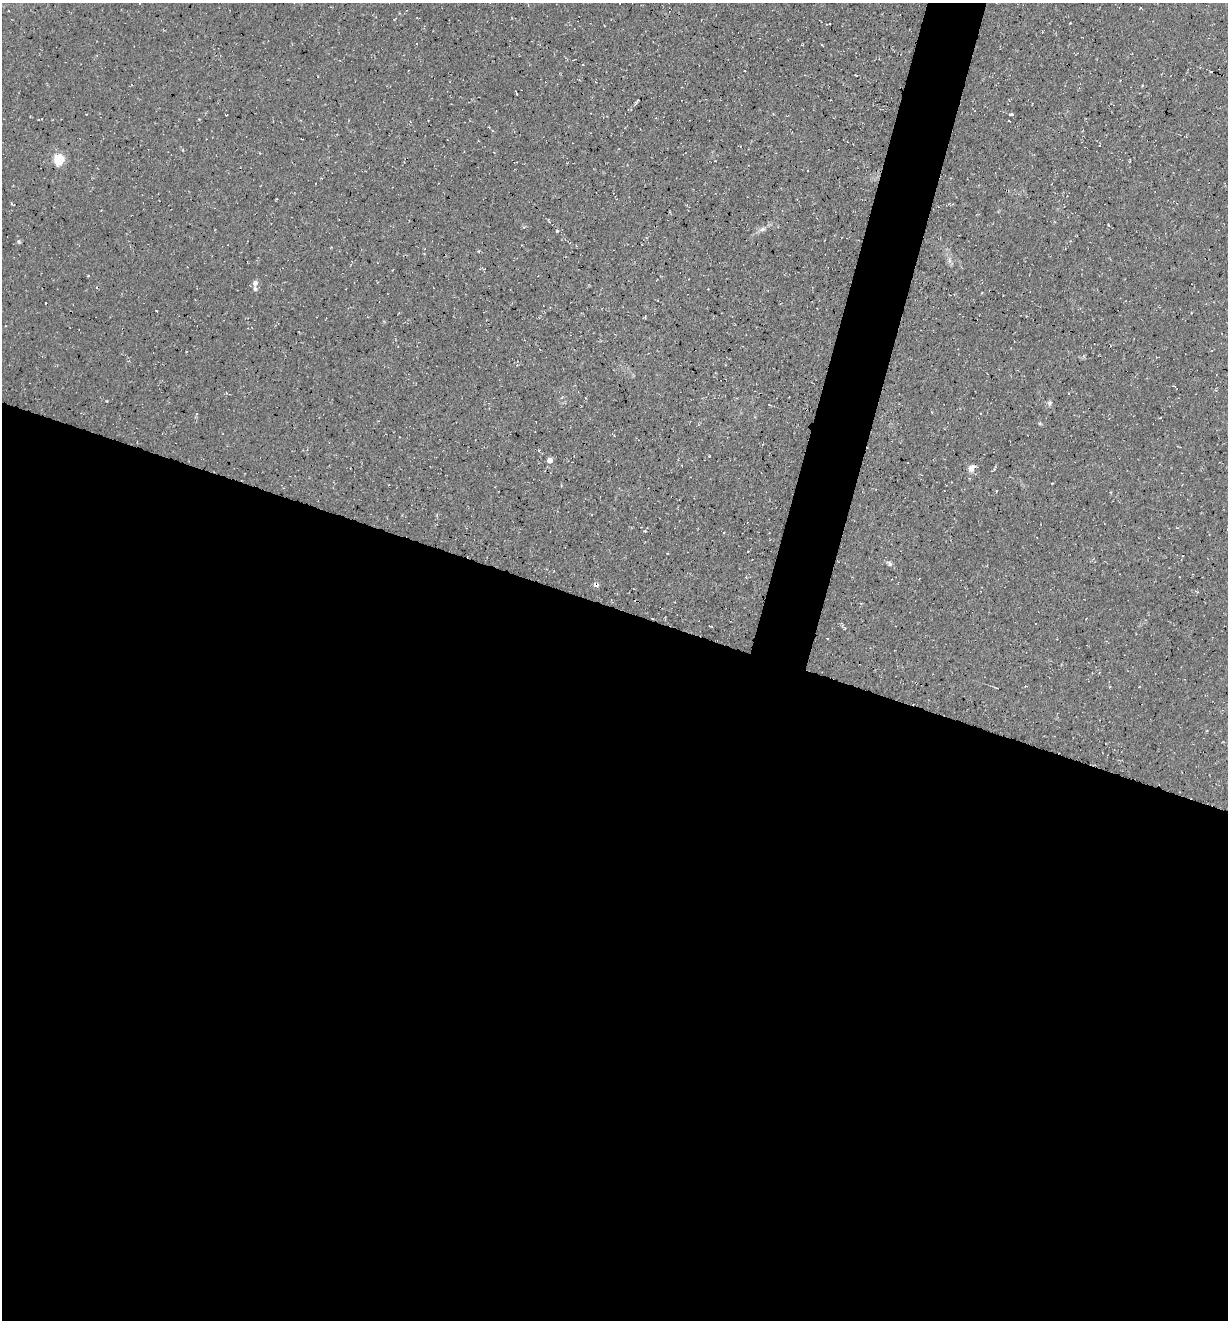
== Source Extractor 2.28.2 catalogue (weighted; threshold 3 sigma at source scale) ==
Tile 14 of 4 x 4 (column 2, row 4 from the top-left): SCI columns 1361-2586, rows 2-1319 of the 5290 x 5272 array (HDU 1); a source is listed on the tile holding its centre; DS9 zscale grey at full resolution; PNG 1230 x 1322 px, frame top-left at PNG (2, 3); no overlay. Shown black and unused: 57% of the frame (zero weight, under 3 of 4 exposures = <1% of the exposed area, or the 3 px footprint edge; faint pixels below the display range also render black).
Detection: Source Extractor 2.28.2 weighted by HDU 2 'WHT'; one run over the whole footprint, this tile lists its part. Background 0.0861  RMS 0.0059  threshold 0.0264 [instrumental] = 3 sigma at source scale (4.5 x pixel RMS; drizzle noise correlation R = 1.50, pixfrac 1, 0.05/0.05 arcsec/px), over >= 5 px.
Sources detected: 30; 7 cosmic-ray / hot-pixel residue — not listed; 1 inside a brighter listed object's ellipse — not listed separately; the other 22 listed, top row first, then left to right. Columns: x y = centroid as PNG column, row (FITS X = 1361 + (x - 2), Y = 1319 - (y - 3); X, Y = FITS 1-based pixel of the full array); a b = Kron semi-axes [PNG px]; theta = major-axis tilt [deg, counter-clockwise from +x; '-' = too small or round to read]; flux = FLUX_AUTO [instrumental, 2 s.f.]
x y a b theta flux
516 93 5 2 - 0.59
636 103 6 4 20 0.79
1012 115 3 3 - 1.9
1100 145 2 2 - 0.61
59 160 5 5 - 54
548 219 5 3 - 0.61
762 229 10 5 25 2.3
557 231 4 4 - 0.68
19 242 5 4 - 0.81
949 260 7 4 72 1.3
88 276 4 3 - 0.47
255 283 8 7 - 2.4
1050 403 8 7 - 1.4
769 405 3 2 - 0.39
550 460 5 4 - 4.6
971 468 8 6 54 4
996 491 3 2 - 0.58
645 531 4 2 - 0.51
890 563 8 6 -52 1.5
596 584 6 4 -14 2
827 638 3 2 - 0.85
997 688 5 2 - 0.5
Overlapping masked pixels (flux is a lower limit): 1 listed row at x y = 596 584